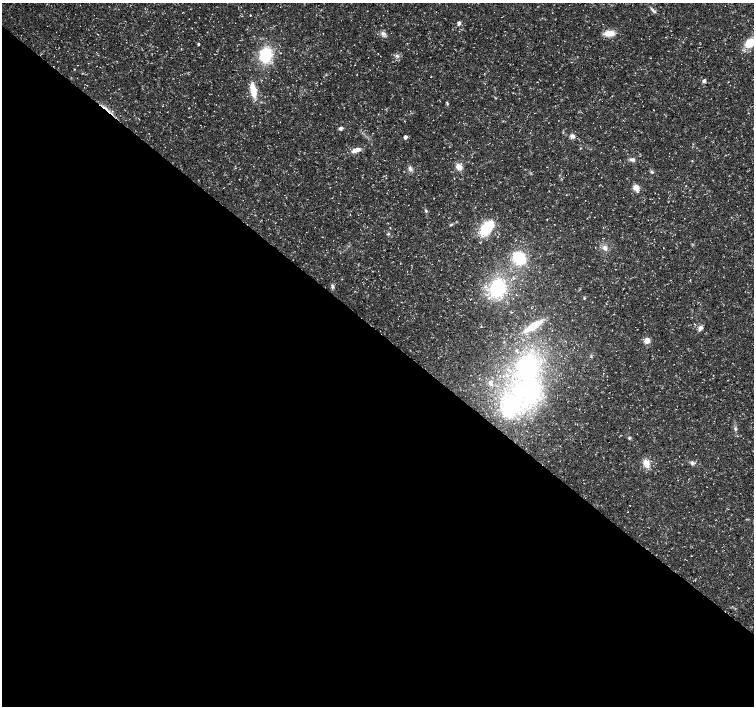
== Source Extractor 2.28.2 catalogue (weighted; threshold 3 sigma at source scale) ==
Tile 14 of 4 x 4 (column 2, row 4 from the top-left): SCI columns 1509-3011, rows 234-1640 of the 6016 x 6028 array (HDU 1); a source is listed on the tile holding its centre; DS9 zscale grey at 2 x 2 block average (1 PNG px = mean of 2 x 2 image px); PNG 756 x 708 px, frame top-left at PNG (2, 3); no overlay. Shown black and unused: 53% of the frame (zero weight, under 3 of 5 exposures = <1% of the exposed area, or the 3 px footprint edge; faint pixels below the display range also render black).
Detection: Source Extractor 2.28.2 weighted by HDU 2 'WHT'; one run over the whole footprint, this tile lists its part. Background 0.0309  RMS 0.0024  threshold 0.0109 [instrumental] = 3 sigma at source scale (4.5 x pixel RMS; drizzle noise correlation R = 1.50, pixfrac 1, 0.0396/0.0396 arcsec/px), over >= 5 px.
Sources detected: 51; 1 inside a brighter object's white glare — not listed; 4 inside a brighter listed object's ellipse — not listed separately; the other 46 listed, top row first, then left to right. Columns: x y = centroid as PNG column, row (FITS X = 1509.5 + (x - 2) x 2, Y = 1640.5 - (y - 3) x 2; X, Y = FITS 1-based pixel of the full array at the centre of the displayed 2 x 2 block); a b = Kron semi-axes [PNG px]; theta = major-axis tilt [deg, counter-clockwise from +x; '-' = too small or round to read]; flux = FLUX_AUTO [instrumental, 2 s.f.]
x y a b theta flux
652 9 7 2 -50 1.1
251 15 2 2 - 0.27
459 23 5 4 - 1.4
383 33 7 5 -22 1.9
609 33 12 6 4 6.1
750 43 10 8 31 11
198 44 2 2 - 0.9
181 49 2 2 - 0.25
266 55 11 9 70 27
397 56 5 4 - 1.2
704 81 5 4 - 1.3
253 90 14 5 -78 11
106 109 17 2 -42 2.8
340 128 5 4 - 1.4
572 136 7 5 -31 1.9
405 137 3 2 - 2.9
356 150 12 5 15 4.2
632 159 7 5 -11 1.6
692 161 3 2 - 0.28
459 167 7 6 - 4.2
410 169 7 5 -51 1.7
652 172 5 4 - 0.88
636 188 6 5 - 4.4
426 211 5 3 - 0.66
547 219 2 2 - 0.24
451 225 4 3 - 0.6
486 229 16 10 74 17
388 234 3 3 - 0.56
605 248 8 5 -70 2.3
519 258 11 9 -49 24
690 280 2 2 - 0.24
332 286 5 4 - 1
498 288 18 13 71 36
584 298 3 3 - 0.45
534 326 20 8 31 12
700 328 7 4 64 2.2
647 340 5 5 - 4.1
516 350 3 3 - 0.59
500 376 2 2 - 0.25
491 383 7 3 85 1.4
531 389 31 24 -63 63
510 408 20 15 57 47
735 429 4 2 - 0.6
629 438 4 3 - 0.8
646 463 8 5 -69 6.3
692 463 5 4 - 1.4
Overlapping masked pixels (flux is a lower limit): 1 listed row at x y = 106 109
Isophote crosses this tile's border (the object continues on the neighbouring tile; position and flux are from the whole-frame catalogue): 1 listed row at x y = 750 43
Diffuse or blended objects may show on this block-average render without a row.